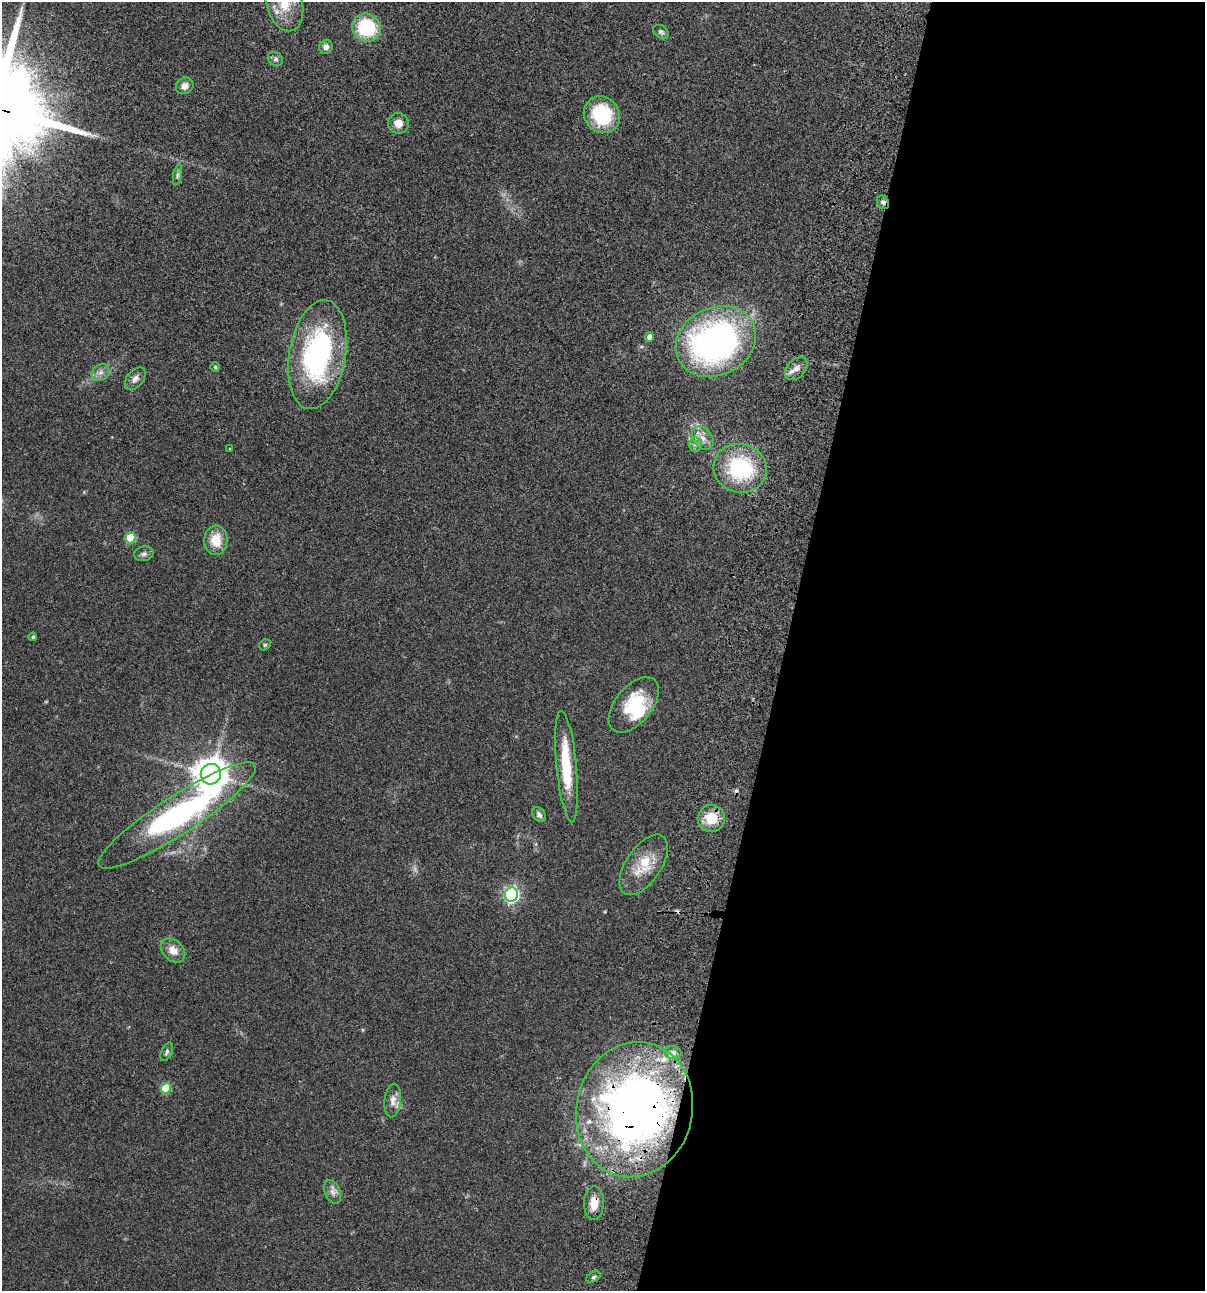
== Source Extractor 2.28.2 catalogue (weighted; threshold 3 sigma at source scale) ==
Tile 12 of 4 x 4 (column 4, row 3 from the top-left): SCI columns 3844-5046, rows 1408-2696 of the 5405 x 5390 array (HDU 1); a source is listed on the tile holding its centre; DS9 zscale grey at full resolution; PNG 1207 x 1293 px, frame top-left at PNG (2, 2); each listed source drawn as its Kron ellipse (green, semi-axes under 4 px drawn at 4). Shown black and unused: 35% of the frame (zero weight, under 3 of 4 exposures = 9% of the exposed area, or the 3 px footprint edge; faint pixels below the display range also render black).
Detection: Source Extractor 2.28.2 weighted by HDU 2 'WHT'; one run over the whole footprint, this tile lists its part. Background 0.0467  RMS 0.0052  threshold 0.0236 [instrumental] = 3 sigma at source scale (4.5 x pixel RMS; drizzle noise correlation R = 1.50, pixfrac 1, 0.05/0.05 arcsec/px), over >= 5 px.
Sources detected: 50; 1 too faint to see at this stretch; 1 inside a brighter object's white glare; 1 cosmic-ray / hot-pixel residue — neither listed nor drawn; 4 inside a brighter listed object's ellipse — not listed separately; the other 43 listed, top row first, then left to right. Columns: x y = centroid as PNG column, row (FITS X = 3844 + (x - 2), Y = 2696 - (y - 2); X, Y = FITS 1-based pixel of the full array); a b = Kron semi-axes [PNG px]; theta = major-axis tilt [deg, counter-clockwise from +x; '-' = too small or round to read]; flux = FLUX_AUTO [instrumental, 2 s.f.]
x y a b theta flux
284 3 29 18 -74 16
367 28 15 13 -34 31
661 32 8 6 -37 1.1
326 47 7 6 - 2.2
275 59 8 6 -35 1.3
185 86 9 8 - 2.9
602 115 19 17 -50 30
398 123 10 10 - 4.9
177 175 10 4 79 1.3
883 202 7 6 - 1.3
649 337 5 4 - 2.5
716 341 42 33 26 170
317 355 55 28 80 89
215 367 5 5 - 0.63
796 369 13 9 47 3.1
100 373 9 7 36 2.5
135 379 13 8 50 2.7
703 438 13 9 -51 4
695 444 7 6 - 1.5
230 449 3 2 - 0.4
740 468 27 24 -14 46
130 538 5 5 - 18
216 540 15 11 89 9.9
144 554 10 7 12 1.8
33 637 4 4 - 0.83
265 645 6 5 - 0.73
634 705 32 18 51 22
567 767 56 10 -84 23
211 774 10 10 - 800
177 815 93 19 33 110
539 815 8 6 -51 1.6
711 818 13 13 - 12
644 865 34 17 56 15
511 895 7 6 - 120
173 950 14 10 -44 5
167 1052 10 5 65 1.2
673 1052 9 6 -12 1.7
166 1088 5 5 - 16
393 1100 17 8 83 3.7
634 1110 68 58 77 310
333 1192 13 7 -67 2.6
594 1203 17 10 88 6.4
594 1277 7 5 28 0.9
Overlapping masked pixels (flux is a lower limit): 3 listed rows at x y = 883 202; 634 1110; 594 1203
Isophote crosses this tile's border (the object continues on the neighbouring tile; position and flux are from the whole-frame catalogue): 1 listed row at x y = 284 3